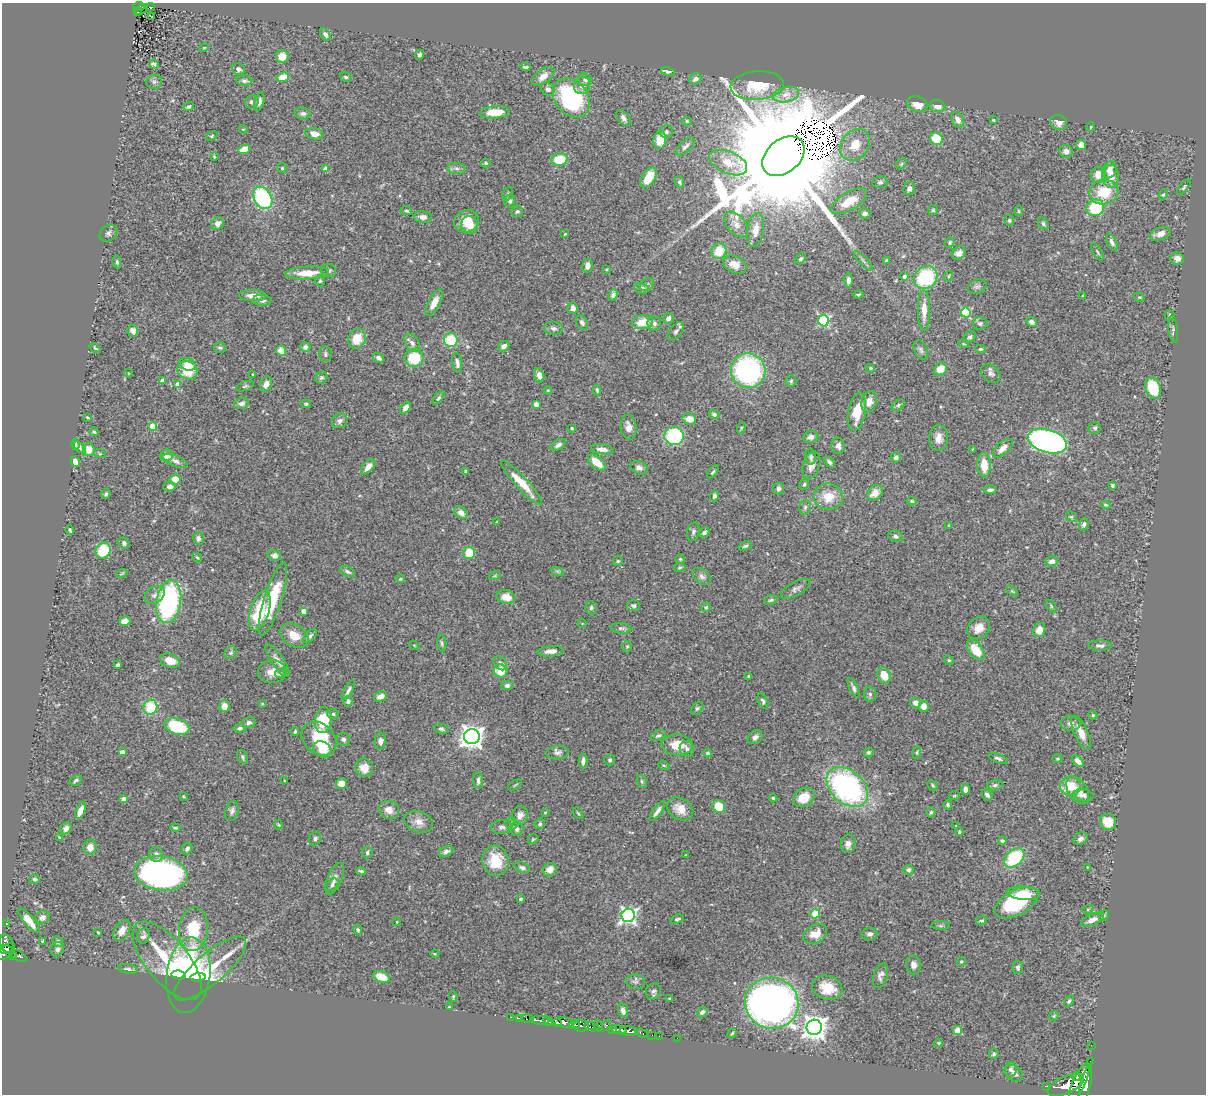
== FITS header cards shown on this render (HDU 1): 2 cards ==
NAXIS1  =                 1204
NAXIS2  =                 1092

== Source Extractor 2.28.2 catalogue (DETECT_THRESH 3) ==
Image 1204 x 1092 px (HDU 1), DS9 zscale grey, 1 PNG px = 1 image px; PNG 1208 x 1096 px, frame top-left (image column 1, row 1092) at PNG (2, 3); each listed source drawn as its Kron ellipse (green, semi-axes under 4 px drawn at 4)
Background 0.847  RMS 0.028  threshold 0.0827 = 3 sigma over >= 5 px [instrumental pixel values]
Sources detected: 484; all 484 listed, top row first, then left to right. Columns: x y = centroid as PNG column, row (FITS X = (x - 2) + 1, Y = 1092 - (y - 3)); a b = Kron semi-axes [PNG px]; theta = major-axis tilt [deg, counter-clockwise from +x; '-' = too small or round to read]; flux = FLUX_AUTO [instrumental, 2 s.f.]
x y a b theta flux
139 7 6 4 8 72
150 7 4 2 - 21
141 9 7 2 36 41
138 12 3 2 - 16
152 17 3 2 - 1.9
325 34 6 4 -59 5.7
204 48 5 3 - 1.4
420 55 5 4 - 4.2
282 56 6 6 - 25
154 64 5 4 - 5.4
525 67 5 3 - 3
238 69 6 5 - 4.9
668 71 7 4 -15 4.3
543 76 13 7 37 15
283 77 6 4 11 32
346 77 6 4 -18 3.3
695 79 6 5 - 8.1
585 80 7 6 - 5.2
244 81 8 5 -3 4.8
154 82 8 7 - 5.1
582 86 9 8 - 10
757 86 26 14 4 57
548 89 7 6 - 6.6
786 94 13 7 13 14
571 98 21 16 -51 220
252 102 7 6 - 5.3
259 102 9 5 74 7.7
917 104 10 7 -21 25
937 106 8 6 -7 12
189 107 5 3 - 4.4
495 112 15 6 5 28
303 113 8 6 -5 6.6
623 118 9 5 -51 7.7
958 120 8 6 -57 11
993 120 4 3 - 2.4
687 121 5 4 - 2.9
1059 122 8 7 - 10
1090 127 5 3 - 1.6
243 129 4 3 - 1.6
666 132 6 6 - 5.2
314 134 9 5 -13 15
212 136 6 4 23 2.4
936 139 7 6 - 49
660 140 9 6 82 32
855 145 17 13 53 33
1081 145 5 5 - 12
685 146 12 5 42 6.4
244 149 6 4 16 36
1066 151 6 6 - 10
783 156 24 16 40 120000
214 157 4 2 - 1.9
559 160 8 6 14 59
486 163 5 4 - 2.5
728 163 20 11 -23 31
901 164 6 4 46 2.7
282 168 5 5 - 2.7
456 168 9 5 -7 5.6
325 169 4 4 - 18
1110 170 9 7 62 13
1098 175 8 7 - 23
1111 176 11 8 -89 21
649 178 11 6 58 46
679 182 6 4 -66 3.1
880 182 8 6 7 4.4
1184 187 10 4 52 3.5
909 189 7 5 66 7.2
1104 192 14 12 10 55
508 194 7 5 68 3
1163 194 5 4 - 2.4
263 198 12 8 -60 190
510 201 6 5 - 4.7
849 201 20 9 30 35
1095 208 9 8 - 99
933 210 5 5 - 2.8
406 211 6 4 -14 3.4
517 211 6 5 - 4
1019 211 5 4 - 2.1
865 213 5 5 - 5.2
423 217 9 6 -8 9.8
1009 220 5 5 - 3.4
466 221 12 11 - 34
217 223 6 6 - 10
736 224 15 9 -50 15
1043 224 6 4 -53 3.6
470 225 9 8 - 18
756 230 17 8 81 19
108 233 9 7 40 6.5
565 234 3 2 - 1.4
1160 234 11 6 18 13
950 242 5 4 - 2.7
1112 242 9 5 -64 6.3
719 251 8 7 - 38
1097 252 10 3 -60 2.9
959 253 8 6 32 8.8
1177 258 7 6 - 10
801 259 6 4 44 3.5
886 260 3 3 - 2.1
863 261 13 3 -45 4.9
117 262 6 4 -80 3.1
735 265 12 8 -25 20
587 266 7 5 76 9.5
606 269 4 3 - 2
329 270 7 6 - 4.7
307 273 22 6 3 36
905 276 4 4 - 8.5
949 276 5 3 - 1.8
926 278 12 10 34 140
848 280 7 4 87 7.5
320 281 5 5 - 2.7
647 285 7 6 - 4.4
977 287 9 7 19 5.2
642 288 7 5 -12 8
613 295 6 4 64 6.3
858 295 5 4 - 2.6
253 296 14 5 -2 16
1083 296 3 3 - 1.8
1139 297 5 3 - 1.8
262 300 9 5 -4 6.4
434 303 14 6 62 17
573 308 6 5 - 9.6
924 310 20 6 -89 25
966 313 5 5 - 120
1170 315 5 5 - 2.6
668 318 5 5 - 7.4
824 321 5 5 - 200
582 322 8 5 -57 5.7
642 322 11 7 6 33
1032 322 5 4 - 6.3
654 323 7 7 - 5.5
980 323 7 6 - 5.5
553 328 9 6 -8 7.1
1173 330 13 4 -81 5
133 331 6 5 - 9.9
676 331 11 6 50 5.3
970 337 6 5 - 4.2
357 339 10 8 66 37
451 340 7 7 - 75
412 343 10 6 -54 7.6
964 344 5 3 - 1.9
504 346 6 5 - 11
305 347 5 5 - 6.2
95 348 6 4 -34 2.6
220 348 6 5 - 3.3
980 349 5 4 - 2.3
921 350 10 6 -67 5.5
281 351 5 5 - 25
325 354 8 6 -89 4.6
378 358 6 4 -34 6
414 358 9 9 - 68
457 363 10 5 -82 7.7
187 364 8 6 -18 17
870 368 5 4 - 2.3
940 369 7 6 - 29
187 370 10 9 - 47
748 371 17 17 - 310
128 373 4 3 - 1.2
253 374 3 3 - 1.7
991 374 11 8 -41 7.5
539 375 7 5 -75 11
321 378 6 5 - 4
162 381 4 4 - 15
791 381 5 5 - 3.2
177 384 4 4 - 13
266 384 8 5 65 11
245 386 9 4 19 3.5
1153 388 11 7 -70 60
548 390 4 3 - 1.5
597 390 5 3 - 2.8
438 398 8 4 52 3.7
869 402 11 7 75 16
241 404 7 5 17 7.3
306 404 5 4 - 2.6
536 404 4 4 - 18
898 405 7 5 37 3.4
405 408 7 4 56 8.8
857 412 19 8 80 42
714 414 5 4 - 5.4
87 417 4 2 - 1.7
689 419 7 5 -12 20
339 421 8 7 - 7.2
153 427 4 4 - 55
629 427 13 8 -84 13
572 428 4 3 - 2.1
741 428 6 3 72 2
1095 428 6 6 - 4.1
94 432 4 4 - 3
674 436 9 9 - 170
811 437 8 6 14 7.5
938 438 13 9 87 16
1047 441 20 11 -17 740
75 444 6 2 87 2.6
558 445 8 4 29 6.5
838 446 8 6 -78 8.5
79 447 7 4 -42 4.2
1003 448 12 6 42 14
89 449 6 6 - 20
602 449 11 5 -6 12
973 449 3 3 - 1.7
100 454 6 3 -19 2.4
167 456 6 6 - 10
811 457 8 5 -83 4.1
896 457 5 5 - 5.8
175 461 13 5 -22 8.2
75 462 5 4 - 11
597 462 10 5 -41 28
829 462 6 4 -47 4.5
811 465 14 8 72 15
984 465 12 6 -87 36
368 467 9 5 49 13
639 468 9 6 -22 7.7
466 471 3 3 - 3.4
713 472 8 4 50 3.3
175 479 5 5 - 25
522 483 29 6 -47 41
804 484 5 4 - 3.4
170 486 6 5 - 6.9
1112 486 4 3 - 2.6
778 488 6 5 - 7.4
990 490 6 4 3 4.7
875 493 9 6 43 20
106 494 5 4 - 3.3
714 496 5 4 - 4.8
828 497 15 13 -8 38
912 501 5 4 - 2.3
1106 505 4 3 - 2.8
805 507 7 5 75 4.4
461 513 7 5 -41 11
1071 517 6 5 - 2.5
497 522 3 2 - 1.6
1084 524 6 4 72 5
949 526 3 3 - 2.2
70 530 5 3 - 2.8
693 532 9 6 80 4.8
704 532 5 4 - 5.2
896 536 7 5 -22 4.9
198 538 6 5 - 6.1
124 543 6 5 - 3.9
745 546 7 4 23 3.1
103 551 8 7 - 71
469 553 6 6 - 39
274 556 7 5 -11 6.5
197 557 5 4 - 2.6
680 559 5 4 - 2.4
618 561 5 5 - 2.4
1052 561 6 5 - 8.1
680 567 5 4 - 2.9
557 571 7 4 -18 2.9
348 572 8 4 -28 4.6
122 573 5 3 - 2
495 575 6 4 20 2.6
702 576 10 7 -40 7.7
400 579 5 4 - 2.1
796 589 16 6 30 8.5
1012 591 7 4 -44 2.2
154 595 11 8 36 9.2
506 597 10 6 -13 22
273 599 38 8 72 88
771 600 7 5 18 3.2
169 602 22 12 79 310
633 606 6 5 - 4.5
1051 606 7 4 -55 2.4
706 607 5 4 - 3
591 608 7 6 - 4.2
260 611 21 9 72 86
303 611 4 4 - 19
125 621 5 5 - 22
582 623 4 3 - 1.2
621 628 10 5 -6 5.5
979 628 12 10 42 19
1039 630 7 6 - 18
294 636 15 11 -30 31
310 636 9 5 45 5.6
442 643 8 4 -84 3.7
414 645 5 3 - 1.5
1100 645 11 5 -1 6.7
627 646 6 5 - 2.8
976 650 12 6 -54 37
551 651 13 5 6 13
231 653 7 5 44 4
277 660 19 6 -56 11
949 660 5 4 - 2.3
170 661 10 7 -16 20
500 663 8 5 -52 5.2
118 665 4 3 - 3.7
500 671 7 6 - 31
272 672 14 11 1 19
280 674 5 4 - 5.4
884 675 8 6 -63 31
749 676 3 3 - 2.4
507 685 5 4 - 5.6
854 688 10 4 -65 5.7
348 690 11 4 60 5.5
870 694 7 6 - 4.3
381 696 7 5 22 13
348 701 5 5 - 5.9
763 701 8 5 -68 4
262 703 3 3 - 1.9
915 703 5 5 - 10
224 706 6 5 - 16
924 706 5 5 - 15
150 707 7 7 - 64
697 708 7 5 45 3.1
333 714 6 5 - 3.6
1093 715 4 4 - 2.3
323 720 13 8 81 79
249 723 7 5 20 6.6
1070 724 10 7 -2 8.5
177 726 13 7 -18 100
239 728 6 4 7 4.1
441 729 7 5 -13 3.8
295 732 4 3 - 3.3
1081 733 18 6 -65 19
658 736 8 5 25 3.9
472 737 8 7 - 1300
755 737 8 6 37 7.4
319 739 19 15 -43 82
343 739 7 6 - 5
380 741 8 6 85 8.9
677 745 15 10 -3 38
322 749 10 7 -28 24
687 749 8 7 - 7.5
122 752 4 4 - 16
869 752 5 4 - 3
917 752 6 4 73 2.4
557 753 11 6 5 6.2
707 753 4 4 - 3.4
243 757 7 5 -65 3.4
998 758 10 4 -21 4.8
1057 759 5 4 - 1.9
610 760 5 5 - 4
583 761 7 4 89 6.7
1078 761 7 4 -46 11
664 765 6 4 -21 2.4
364 768 9 8 - 17
76 780 6 4 33 4.4
285 781 3 2 - 1.5
478 781 8 5 -88 5.3
642 781 7 5 -70 3.2
341 784 6 5 - 16
515 785 8 3 32 2.1
933 785 6 4 -43 2.9
995 785 8 5 11 4.2
1070 786 10 10 - 42
847 787 23 16 -42 420
965 789 6 4 90 6.7
1078 790 15 9 -56 15
987 795 6 5 - 6
1084 795 10 6 -9 6.4
183 796 3 3 - 1.6
954 796 5 3 - 1.7
804 797 11 9 33 32
773 798 4 4 - 2.4
124 799 4 4 - 14
948 805 4 4 - 3.2
719 806 7 6 - 42
680 809 14 10 -32 23
81 810 9 4 69 14
389 810 10 9 - 15
232 811 10 6 75 6.1
657 811 11 4 54 8.4
545 812 3 2 - 1.6
931 812 5 4 - 2.8
578 813 6 3 -54 2.2
520 815 9 8 - 12
419 822 15 10 -19 16
1108 822 8 7 - 37
511 824 6 6 - 4.3
540 824 5 5 - 3.4
279 825 5 3 - 1.5
956 826 3 3 - 1.3
502 827 10 7 5 6.5
66 828 6 5 - 8.5
175 828 5 3 - 2.6
517 829 7 6 - 4.5
959 832 4 4 - 3
60 838 4 3 - 2.8
315 839 7 5 60 6.1
533 839 5 5 - 2.4
1080 839 7 6 - 6.7
1002 841 4 3 - 4.8
848 844 9 7 78 11
90 847 7 6 - 15
187 849 6 5 - 6.6
446 852 8 5 26 6.9
367 853 6 5 - 4
156 854 7 6 - 8
686 855 2 2 - 1.1
1014 858 11 8 42 120
496 861 15 13 -81 53
1088 867 3 2 - 1.2
522 868 8 5 -21 5.2
550 870 7 6 - 16
908 870 5 5 - 5.5
361 871 5 3 - 2.9
161 873 27 17 -8 700
35 879 5 4 - 3.4
335 879 17 7 66 11
332 885 7 5 41 3.9
1024 893 16 6 -6 25
521 899 3 3 - 2.7
1017 903 24 12 28 140
1088 909 6 4 19 2.5
815 914 5 4 - 55
628 915 7 6 - 570
1103 916 6 5 - 2.9
42 917 7 6 - 8
677 919 7 4 20 3.3
981 920 6 4 19 3.3
1092 920 12 5 24 12
29 921 15 5 -50 23
397 922 4 3 - 1.1
7 924 4 2 - 1.3
940 926 9 4 0 4.2
193 929 22 14 85 69
358 930 5 4 - 3.6
122 931 11 7 58 13
98 932 3 3 - 1.9
815 934 13 9 28 24
869 934 8 6 4 7
144 936 8 6 71 7
43 941 3 3 - 3.5
58 941 5 5 - 4.8
7 944 11 6 -63 490
7 948 7 3 29 300
57 949 7 6 - 5.9
3 953 10 6 23 570
435 954 4 3 - 1.5
12 956 3 2 - 74
19 956 8 5 -29 150
167 961 47 21 -51 150
961 962 4 4 - 2.7
913 965 9 7 -82 9.8
1018 967 6 5 - 5.1
210 968 45 15 41 110
128 969 9 4 -8 5.2
179 975 7 4 -7 54
188 975 38 21 83 280
880 976 12 7 72 8.1
198 977 7 4 6 45
381 977 9 5 -18 27
635 982 9 7 -8 6.1
827 988 15 12 -18 37
653 991 8 7 - 5.4
453 996 5 4 - 1.9
670 998 3 2 - 1.8
1069 1001 6 4 57 3.4
772 1003 27 25 -15 1300
449 1007 3 2 - 1.6
623 1011 7 4 -72 8.2
702 1012 6 4 46 5.2
1054 1016 5 4 - 2.2
510 1017 3 2 - 28
519 1018 3 2 - 110
527 1019 6 3 -7 55
540 1020 10 3 -1 950
548 1021 5 3 - 460
563 1022 10 5 -8 1700
557 1023 4 3 - 470
575 1025 5 3 - 190
606 1025 5 4 - 130
581 1026 7 6 - 490
598 1026 5 4 - 330
591 1027 7 4 -13 290
814 1027 8 7 - 1800
612 1030 4 3 - 160
619 1030 8 4 -15 490
957 1030 4 4 - 48
629 1031 9 4 -6 1300
642 1033 6 3 -20 50
732 1033 5 3 - 2.4
652 1035 2 2 - 11
659 1036 2 2 - 7.5
677 1038 2 2 - 12
938 1043 4 4 - 1.9
1091 1045 2 2 - 7.7
994 1054 5 5 - 2.9
1090 1061 2 2 - 11
1010 1070 7 6 - 6.1
1014 1073 10 7 -43 7.6
1076 1077 4 3 - 460
1079 1082 20 6 65 4300
1086 1083 18 5 77 3600
1066 1085 19 8 23 3800
1047 1086 4 2 - 54
At the frame edge (FLAGS 8, measured only in part): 1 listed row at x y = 3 953